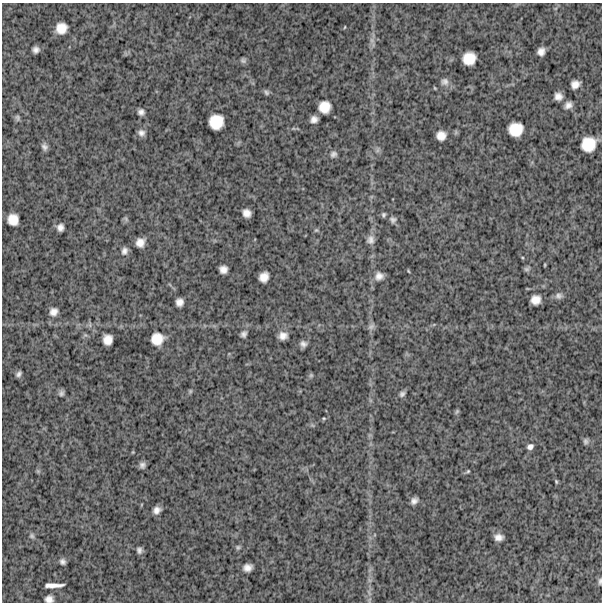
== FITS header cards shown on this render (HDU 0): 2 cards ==
NAXIS1  =                  600
NAXIS2  =                  600

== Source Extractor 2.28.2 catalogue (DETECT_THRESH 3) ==
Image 600 x 600 px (HDU 0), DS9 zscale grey, 1 PNG px = 1 image px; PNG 604 x 604 px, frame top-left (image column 1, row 600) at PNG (2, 3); no overlay
Background 1280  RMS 310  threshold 918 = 3 sigma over >= 5 px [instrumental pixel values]
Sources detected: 74; all 74 listed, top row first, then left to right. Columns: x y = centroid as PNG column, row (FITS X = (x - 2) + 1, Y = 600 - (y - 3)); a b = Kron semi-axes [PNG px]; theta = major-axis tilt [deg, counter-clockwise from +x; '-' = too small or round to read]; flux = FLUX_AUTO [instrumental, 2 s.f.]
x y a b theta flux
345 27 4 2 - 15000
61 28 10 10 - 260000
372 40 8 6 -69 72000
36 50 6 6 - 86000
541 51 7 6 - 120000
469 58 12 11 - 350000
243 60 8 7 - 48000
445 82 10 10 - 100000
575 84 8 7 - 150000
266 92 8 5 -52 46000
558 96 7 7 - 130000
568 105 8 7 - 110000
324 107 11 10 - 290000
141 112 6 6 - 82000
17 118 8 6 -71 47000
314 119 7 6 - 110000
216 122 13 12 - 430000
516 129 13 12 - 400000
141 133 8 8 - 93000
441 136 9 8 - 180000
588 144 14 12 40 450000
44 147 8 6 -72 78000
377 150 7 5 89 47000
333 154 8 7 - 64000
247 213 8 7 - 140000
384 215 5 4 - 37000
13 219 10 10 - 250000
393 220 8 7 - 66000
60 227 7 6 - 100000
316 230 6 5 - 28000
370 240 11 9 78 110000
140 243 8 8 - 160000
124 251 9 7 74 86000
545 265 4 3 - 19000
223 269 7 7 - 130000
526 269 8 6 0 44000
408 271 5 3 - 18000
379 276 10 10 - 130000
264 277 10 8 58 190000
559 296 10 8 2 82000
535 300 9 8 - 190000
179 302 7 7 - 120000
54 312 9 8 - 130000
371 326 9 7 29 67000
244 334 9 7 63 67000
283 336 9 7 5 140000
157 339 11 10 - 310000
108 340 9 8 - 200000
303 344 8 7 - 85000
19 374 6 4 53 58000
311 375 6 5 - 34000
190 391 6 5 - 31000
61 393 7 6 - 58000
402 394 7 6 - 55000
457 411 7 4 59 30000
324 418 5 4 - 22000
585 441 8 6 87 51000
530 447 8 6 34 79000
142 465 6 6 - 71000
38 471 6 5 - 31000
468 471 6 4 30 28000
556 482 6 4 -64 27000
414 501 7 5 42 90000
157 510 7 6 - 110000
32 536 7 6 - 47000
498 537 8 6 -2 120000
238 547 7 6 - 39000
139 550 7 6 - 67000
62 562 7 6 - 66000
248 567 8 7 - 140000
600 581 9 4 85 47000
54 585 18 4 1 160000
369 592 10 4 -68 56000
49 599 7 6 - 110000
At the frame edge (FLAGS 8, measured only in part): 2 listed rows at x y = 600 581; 49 599